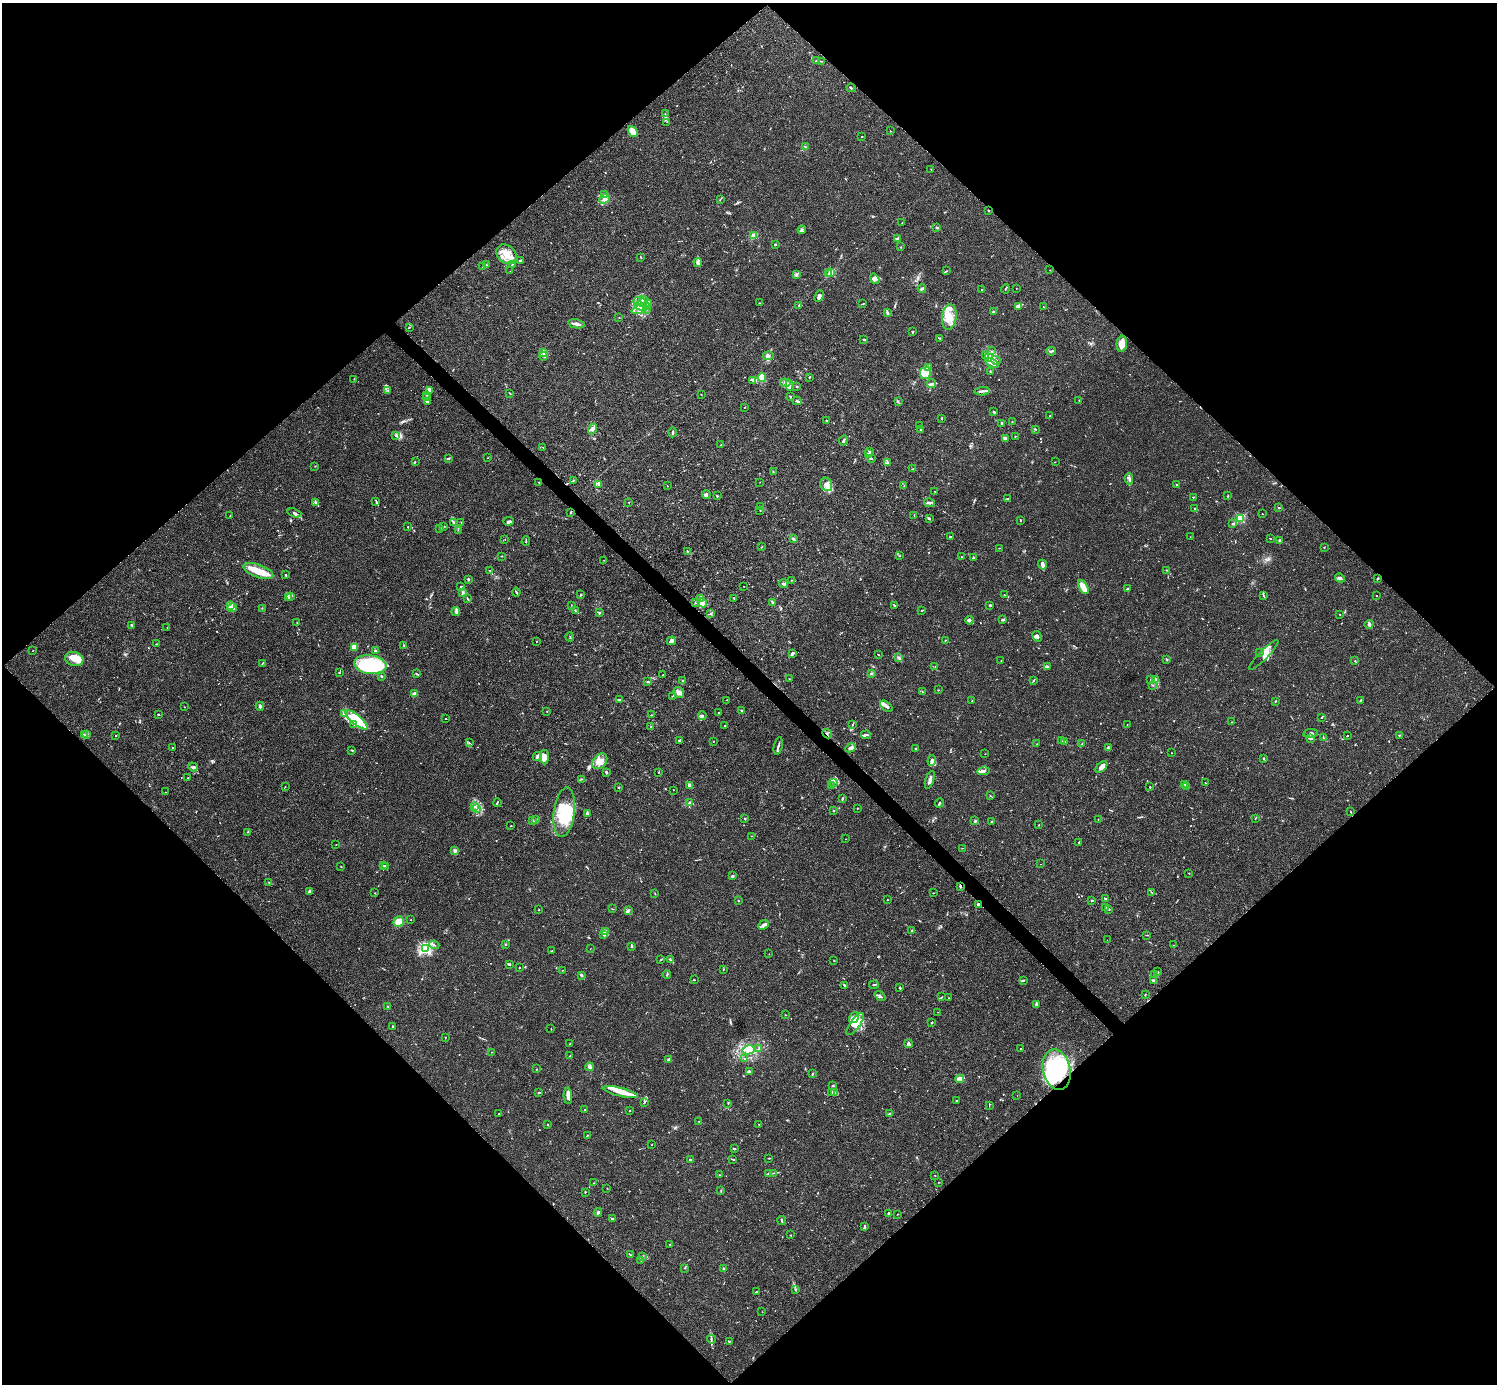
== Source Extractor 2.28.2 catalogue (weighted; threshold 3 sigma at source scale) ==
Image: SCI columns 1-5979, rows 158-5682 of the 5982 x 5981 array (HDU 1 of 3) = the unmasked area's bounding box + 8 px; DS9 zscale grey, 4 x 4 block average (1 PNG px = mean of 4 x 4 image px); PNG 1499 x 1386 px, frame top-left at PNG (2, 3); each listed source drawn as its Kron ellipse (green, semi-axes under 4 px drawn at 4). Shown black and unused: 51% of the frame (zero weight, under 3 of 4 exposures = <1% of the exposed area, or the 3 px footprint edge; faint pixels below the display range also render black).
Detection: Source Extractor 2.28.2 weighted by HDU 2 'WHT'. Background 0.0165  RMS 0.0022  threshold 0.00972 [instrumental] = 3 sigma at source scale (4.5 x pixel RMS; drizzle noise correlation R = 1.50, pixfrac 1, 0.05/0.05 arcsec/px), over >= 5 px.
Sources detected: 891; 7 too faint to see at this stretch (4 x 4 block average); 11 inside a brighter object's white glare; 3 cosmic-ray / hot-pixel residue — neither listed nor drawn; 32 coinciding with a brighter row at this scale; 106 inside a brighter listed object's ellipse — not listed separately; of the other 732, all 500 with FLUX_AUTO >= 0.432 (the completeness limit of this list) listed and drawn (232 fainter detections not listed), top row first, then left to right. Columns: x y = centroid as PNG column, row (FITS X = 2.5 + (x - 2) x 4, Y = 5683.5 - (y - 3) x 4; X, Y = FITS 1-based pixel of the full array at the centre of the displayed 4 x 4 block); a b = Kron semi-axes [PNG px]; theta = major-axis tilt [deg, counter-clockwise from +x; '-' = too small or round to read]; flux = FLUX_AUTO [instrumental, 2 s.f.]
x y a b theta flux
816 61 2 2 - 0.61
822 61 2 2 - 0.57
851 88 4 2 - 1.5
665 114 3 2 - 0.46
667 122 2 2 - 0.43
633 131 6 3 -50 16
890 131 2 2 - 0.46
862 136 2 2 - 0.61
806 147 2 2 - 0.46
931 169 2 2 - 0.49
604 195 2 2 - 0.6
605 199 5 3 - 3.5
720 200 3 2 - 0.8
989 211 2 2 - 0.84
902 223 2 2 - 0.65
936 227 3 2 - 1
802 230 4 3 - 2.1
754 236 2 2 - 43
898 238 3 2 - 3.9
775 244 2 2 - 1.7
901 247 2 2 - 0.67
506 254 11 8 -41 17
641 257 3 2 - 0.87
520 260 3 2 - 1.4
698 262 4 2 - 2.1
512 264 3 2 - 1.2
486 265 2 2 - 0.97
483 267 2 2 - 0.57
1050 270 2 2 - 0.54
510 271 2 2 - 0.58
947 271 2 2 - 0.67
831 272 2 2 - 56
829 274 2 2 - 1.5
796 275 3 3 - 1.5
875 279 6 4 -56 4.2
922 288 4 2 - 2.7
1016 288 2 2 - 0.51
982 289 2 2 - 1.2
1005 289 4 2 - 1.3
819 296 6 2 66 3
641 300 7 3 9 4.5
642 303 3 2 - 1.8
649 303 2 2 - 0.59
760 303 4 2 - 1
863 304 3 2 - 0.81
799 305 2 2 - 0.88
640 306 5 3 - 4.7
1019 306 4 2 - 2.1
1043 307 2 2 - 0.7
641 309 10 2 26 5.4
646 309 2 2 - 0.66
993 311 2 2 - 1.3
888 312 3 2 - 1.7
619 317 2 2 - 0.46
949 317 13 7 83 16
576 324 8 2 -11 5.9
409 327 2 2 - 0.71
912 332 2 2 - 1.7
939 338 3 2 - 1.4
864 339 3 2 - 0.98
1122 344 8 5 84 13
991 351 2 2 - 0.68
1051 351 5 2 - 1.9
543 353 4 2 - 1.6
544 356 4 2 - 2.4
768 356 5 4 - 3.9
985 356 2 2 - 1.2
989 358 3 3 - 2.4
996 360 5 3 - 2.6
992 363 7 3 -24 5.6
928 368 3 2 - 3.1
990 371 2 2 - 0.63
925 373 6 5 - 8.4
809 377 2 2 - 0.95
762 378 4 2 - 6.2
354 379 2 2 - 0.48
753 380 2 2 - 1.1
785 383 5 4 - 3.7
931 384 4 3 - 2.8
790 385 5 4 - 3.7
797 386 2 2 - 0.83
388 390 2 2 - 0.56
429 390 4 2 - 2
982 391 8 2 5 3.6
510 393 3 2 - 0.84
701 394 2 2 - 0.59
427 395 2 2 - 1
427 397 3 2 - 0.85
790 397 2 2 - 1.1
1079 400 3 2 - 0.48
797 401 4 2 - 3
898 401 2 2 - 0.45
427 402 2 2 - 1.3
745 407 2 2 - 0.89
994 412 2 2 - 1.7
1049 416 2 2 - 0.64
942 418 3 2 - 0.97
826 421 3 2 - 2
1012 422 2 2 - 0.71
1001 423 3 2 - 1.1
919 425 2 2 - 0.46
593 429 5 4 - 3.8
1035 429 3 2 - 0.96
921 430 4 2 - 1.6
673 432 5 2 - 1.8
396 435 3 2 - 1.6
1015 436 2 2 - 0.92
1005 438 3 2 - 1.8
843 440 5 2 - 2.4
720 445 2 2 - 0.55
543 447 3 2 - 0.66
870 452 3 2 - 1.3
869 454 2 2 - 1
449 458 3 2 - 1.4
487 458 2 2 - 0.48
871 458 3 2 - 1.1
415 462 2 2 - 0.61
1055 462 2 2 - 0.49
887 463 4 2 - 1.7
315 466 2 2 - 0.46
913 469 3 2 - 0.95
773 471 2 2 - 0.51
1129 479 5 2 - 2.6
573 480 3 2 - 0.79
539 482 2 2 - 1.3
760 482 2 2 - 0.48
599 484 2 2 - 1.5
826 484 7 5 -62 9.2
1177 485 2 2 - 0.72
667 486 2 2 - 0.66
904 486 2 2 - 0.57
934 491 2 2 - 0.45
706 494 4 3 - 2.5
1228 495 3 2 - 0.75
717 496 2 2 - 0.74
1193 497 2 2 - 0.86
1007 499 4 2 - 1.4
376 501 2 2 - 0.89
629 502 2 2 - 0.55
316 503 4 2 - 2.5
930 503 5 2 - 2.1
760 506 2 2 - 0.46
1278 508 3 2 - 1.2
1194 509 3 2 - 0.94
760 510 2 2 - 0.46
294 513 7 2 -19 3
571 513 2 2 - 1.3
1262 514 2 2 - 0.46
914 515 3 2 - 1.1
230 516 2 2 - 0.58
929 518 3 2 - 2.7
1241 518 2 2 - 99
1020 520 3 2 - 0.96
509 521 5 4 - 3.1
461 522 2 2 - 0.62
453 523 3 2 - 1.2
1233 523 2 2 - 1.8
444 526 3 2 - 1
408 527 2 2 - 0.84
439 528 3 2 - 0.7
458 530 2 2 - 0.44
950 536 2 2 - 0.96
1190 537 2 2 - 0.45
505 539 2 2 - 0.64
793 539 3 2 - 1.1
1271 539 2 2 - 0.84
526 541 5 2 - 1.2
1279 541 3 2 - 1.6
762 547 2 2 - 0.9
1324 547 2 2 - 0.54
999 548 2 2 - 0.65
687 551 2 2 - 0.79
501 556 2 2 - 0.66
900 556 2 2 - 0.58
962 557 2 2 - 0.55
974 558 4 2 - 1
604 560 2 2 - 0.43
1042 565 5 2 - 8.8
490 570 2 2 - 0.56
1166 570 2 2 - 0.74
258 571 16 6 -20 20
286 575 3 2 - 1.3
1340 578 5 3 - 2.4
1377 578 2 2 - 0.48
468 579 2 2 - 1.8
791 580 2 2 - 0.78
783 583 4 3 - 1.9
461 586 3 2 - 0.81
744 586 2 2 - 0.49
1083 587 7 4 -65 21
1127 589 3 2 - 0.89
462 592 4 2 - 1.3
516 592 4 2 - 1.6
581 594 3 2 - 0.98
1004 595 2 2 - 0.91
291 596 4 2 - 1.6
1264 596 2 2 - 0.56
1376 596 2 2 - 0.47
288 598 4 2 - 2.2
734 598 2 2 - 1.9
467 599 3 2 - 0.9
700 599 3 2 - 1.8
695 603 2 2 - 0.7
702 603 4 4 - 4.8
772 603 3 2 - 1.3
571 605 2 2 - 0.49
990 605 3 3 - 1.5
230 606 3 2 - 12
895 606 2 2 - 1.1
232 608 5 4 - 4.2
262 608 2 2 - 0.47
576 611 4 2 - 0.92
921 611 2 2 - 0.83
456 612 4 3 - 3.8
600 613 3 2 - 0.89
711 614 3 2 - 1.4
1339 614 2 2 - 0.66
1003 619 4 2 - 2.5
969 620 4 2 - 2.5
297 622 2 2 - 0.46
1369 624 4 2 - 1.6
132 625 3 2 - 1.7
167 627 2 2 - 0.49
1037 636 5 3 - 3.1
570 637 4 2 - 0.89
945 640 3 2 - 0.54
536 641 2 2 - 0.55
671 641 5 4 - 4
156 644 2 2 - 1.6
404 646 3 2 - 1.3
355 647 4 2 - 8.6
33 651 2 2 - 0.59
376 651 3 2 - 2.8
792 653 3 2 - 4
1259 653 2 2 - 1.3
878 654 3 2 - 0.62
1264 655 20 4 45 9.5
899 658 4 2 - 0.81
74 659 9 7 -19 11
1167 659 2 2 - 0.89
1001 660 2 2 - 0.46
1355 661 3 2 - 0.7
262 663 3 2 - 0.79
370 665 16 9 -7 140
935 667 3 2 - 0.59
1047 667 3 2 - 1.9
339 673 2 2 - 0.65
871 673 3 2 - 0.98
417 674 3 2 - 1.3
663 675 2 2 - 0.53
382 676 3 2 - 1.6
789 679 2 2 - 0.56
1151 679 2 2 - 0.81
682 680 2 2 - 1.3
1033 680 3 2 - 0.92
1155 680 3 2 - 1.6
647 682 3 2 - 1.7
1153 685 3 2 - 0.88
938 690 2 2 - 0.98
679 692 6 4 -56 5
922 692 2 2 - 0.53
414 694 3 2 - 10
672 696 2 2 - 0.63
620 700 3 2 - 1.2
727 700 2 2 - 0.55
1361 700 3 2 - 0.71
972 701 2 2 - 0.51
1276 701 2 2 - 0.66
260 706 4 2 - 2.6
886 706 7 3 -39 5
184 707 2 2 - 0.48
742 710 3 2 - 1.6
547 712 2 2 - 0.48
344 713 4 3 - 2.5
718 713 3 2 - 1
158 714 2 2 - 1.7
651 715 2 2 - 0.67
702 716 4 2 - 1.2
1322 717 3 2 - 0.83
445 719 3 2 - 0.79
356 720 14 5 -40 17
1231 722 2 2 - 0.47
354 724 2 2 - 0.53
1127 724 2 2 - 0.61
725 725 3 2 - 1.2
852 725 3 2 - 0.76
651 727 2 2 - 0.64
1310 733 7 2 10 2
827 734 5 2 - 1.3
84 735 2 2 - 0.51
87 735 2 2 - 0.74
115 735 2 2 - 0.77
866 735 5 2 - 2.3
1399 735 3 2 - 0.76
1347 736 2 2 - 0.63
1310 738 3 2 - 1.7
1323 738 2 2 - 0.63
680 740 3 2 - 1.8
713 741 2 2 - 0.66
1061 741 2 2 - 0.9
1065 742 2 2 - 1.1
469 743 2 2 - 0.45
1037 744 2 2 - 0.71
1082 744 3 2 - 0.81
778 746 8 2 78 2.6
172 748 2 2 - 0.81
851 748 6 4 26 4.8
915 748 2 2 - 0.97
1108 748 3 2 - 1.8
352 750 3 2 - 0.98
1171 753 2 2 - 0.54
985 754 2 2 - 0.44
537 756 5 2 - 2.7
544 757 7 4 -86 7.3
1264 758 3 2 - 0.86
932 760 5 3 - 4.1
600 761 9 6 47 11
193 767 5 3 - 2.6
1101 767 7 4 44 5.5
984 771 6 3 5 3.5
606 772 3 2 - 2.2
659 772 2 2 - 0.67
188 778 2 2 - 0.61
582 779 2 2 - 0.95
930 780 9 2 72 5.6
834 782 2 2 - 0.9
1205 783 2 2 - 0.57
1185 784 2 2 - 0.64
690 786 4 3 - 2.2
832 786 3 2 - 0.49
1186 786 3 2 - 1.3
285 787 2 2 - 0.5
1150 787 3 2 - 0.69
618 788 2 2 - 0.76
673 790 2 2 - 0.55
166 792 2 2 - 0.49
990 796 3 2 - 0.86
842 799 4 2 - 1.2
689 802 4 2 - 1.9
497 803 4 2 - 1.5
939 803 5 2 - 1.5
474 807 3 2 - 0.97
477 808 2 2 - 1.4
857 808 2 2 - 0.62
833 811 2 2 - 0.85
564 812 25 10 82 54
1351 812 2 2 - 0.58
587 813 3 2 - 1.7
745 819 2 2 - 1
1098 819 2 2 - 0.52
1255 819 2 2 - 0.59
536 820 2 2 - 0.48
532 821 2 2 - 15
975 821 3 2 - 1.1
992 821 3 2 - 1.3
1039 825 2 2 - 0.46
511 826 2 2 - 0.69
248 832 2 2 - 0.45
752 836 2 2 - 0.52
846 839 2 2 - 0.49
1079 842 2 2 - 1
336 845 2 2 - 0.45
962 848 2 2 - 0.51
455 850 4 4 - 3
1040 864 2 2 - 0.63
341 866 2 2 - 0.52
384 866 2 2 - 0.87
386 866 2 2 - 0.71
1189 873 2 2 - 0.49
733 876 4 2 - 1
269 883 2 2 - 0.74
960 886 2 2 - 2.5
309 891 3 2 - 2.7
375 893 2 2 - 0.53
933 893 2 2 - 0.73
1152 893 2 2 - 0.58
655 894 2 2 - 0.79
887 899 2 2 - 0.61
1105 899 2 2 - 2.5
1092 900 2 2 - 1.9
738 901 2 2 - 0.72
978 904 2 2 - 2.8
1105 907 2 2 - 1
613 909 3 2 - 0.64
1109 909 2 2 - 0.93
539 910 2 2 - 0.58
628 911 4 2 - 2.4
411 920 2 2 - 0.44
399 922 5 5 - 19
764 925 6 2 42 2.8
912 930 2 2 - 0.73
606 932 3 2 - 2.1
604 935 2 2 - 1.4
1147 935 3 2 - 0.64
1107 940 2 2 - 0.45
434 945 5 2 - 1.5
506 945 3 2 - 0.77
1174 945 2 2 - 0.46
632 947 2 2 - 1.4
425 948 2 2 - 230
590 949 2 2 - 0.53
551 951 2 2 - 0.68
769 954 2 2 - 0.45
661 960 2 2 - 1.3
670 960 4 2 - 1.4
834 960 2 2 - 0.47
509 965 4 2 - 1.2
520 967 2 2 - 0.86
723 969 2 2 - 0.64
563 970 2 2 - 0.49
1158 972 2 2 - 0.65
1154 974 3 2 - 1.5
581 975 3 2 - 2.2
667 975 4 2 - 0.92
694 980 3 2 - 0.54
1023 980 3 2 - 1.5
1153 981 3 2 - 1.7
845 985 3 2 - 1.8
874 985 5 2 - 1.6
900 988 2 2 - 1.7
1145 994 2 2 - 0.67
880 996 6 2 -36 2.2
942 997 3 2 - 0.95
949 998 2 2 - 0.83
1036 1005 4 3 - 2.6
388 1006 2 2 - 0.99
938 1012 2 2 - 0.46
785 1015 2 2 - 0.53
854 1017 6 3 57 3.9
932 1023 3 2 - 1.1
855 1024 13 5 54 10
392 1027 3 2 - 0.9
551 1029 3 2 - 0.56
445 1037 2 2 - 0.49
570 1044 3 2 - 0.67
908 1044 4 2 - 3.7
759 1049 2 2 - 0.68
1021 1049 2 2 - 1.5
748 1050 6 4 12 10
491 1052 2 2 - 0.51
570 1056 3 2 - 0.6
744 1059 2 2 - 0.44
669 1060 3 3 - 3.1
589 1067 4 3 - 2.7
536 1069 2 2 - 0.44
1057 1070 20 13 -78 68
749 1072 4 2 - 3
813 1074 3 2 - 1
960 1079 4 2 - 19
833 1086 4 2 - 1.3
539 1092 3 2 - 1.6
620 1092 18 4 -14 14
832 1092 3 2 - 2.1
835 1092 4 2 - 1
1017 1095 2 2 - 0.56
568 1096 8 3 -87 9.5
956 1101 2 2 - 1.3
644 1102 4 2 - 1
728 1103 2 2 - 0.49
989 1105 2 2 - 0.48
585 1110 2 2 - 1
630 1111 2 2 - 0.88
890 1113 3 2 - 1.3
498 1114 2 2 - 0.69
699 1121 3 2 - 0.73
758 1124 3 2 - 0.67
547 1125 2 2 - 0.62
587 1135 3 2 - 1
652 1144 2 2 - 0.43
735 1149 3 2 - 0.94
769 1158 2 2 - 0.96
732 1159 4 2 - 1.1
690 1160 3 2 - 1.7
773 1173 2 2 - 0.59
768 1174 2 2 - 1
719 1175 2 2 - 0.47
935 1175 2 2 - 0.65
938 1182 2 2 - 0.51
593 1183 2 2 - 0.68
607 1188 2 2 - 0.49
721 1191 2 2 - 0.65
585 1192 2 2 - 0.95
598 1212 4 3 - 2.1
888 1213 2 2 - 3.2
898 1214 2 2 - 0.6
612 1219 2 2 - 2.7
782 1221 4 2 - 1.5
864 1227 4 2 - 2
790 1235 2 2 - 0.62
670 1244 2 2 - 0.51
630 1255 2 2 - 0.65
643 1256 2 2 - 0.76
641 1260 2 2 - 1.1
685 1268 2 2 - 0.7
723 1269 2 2 - 0.86
796 1289 2 2 - 0.47
756 1292 4 2 - 0.77
762 1312 2 2 - 0.46
711 1339 4 2 - 1.6
729 1342 2 2 - 1.2
Overlapping masked pixels (flux is a lower limit): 3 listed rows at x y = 827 734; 960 886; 978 904
Diffuse or blended objects may show on this block-average render without a row.